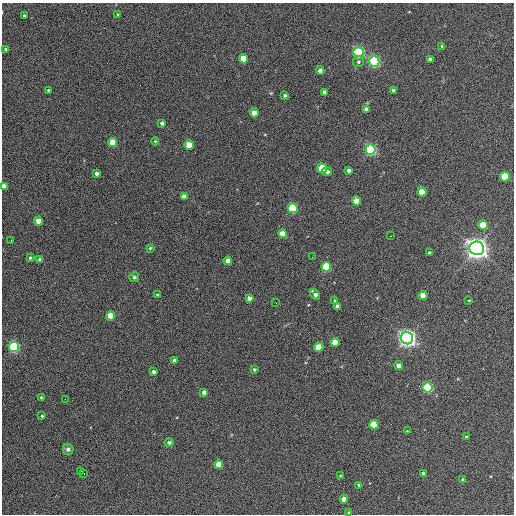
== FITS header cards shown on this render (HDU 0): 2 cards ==
NAXIS1  =                  512 / Axis length
NAXIS2  =                  512 / Axis length

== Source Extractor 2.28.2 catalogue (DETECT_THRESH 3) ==
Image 512 x 512 px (HDU 0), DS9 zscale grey, 1 PNG px = 1 image px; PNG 516 x 516 px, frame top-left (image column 1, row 512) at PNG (2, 3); each listed source drawn as its Kron ellipse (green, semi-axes under 4 px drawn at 4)
Background 343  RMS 20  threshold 60.9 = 3 sigma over >= 5 px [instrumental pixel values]
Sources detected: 81; all 81 listed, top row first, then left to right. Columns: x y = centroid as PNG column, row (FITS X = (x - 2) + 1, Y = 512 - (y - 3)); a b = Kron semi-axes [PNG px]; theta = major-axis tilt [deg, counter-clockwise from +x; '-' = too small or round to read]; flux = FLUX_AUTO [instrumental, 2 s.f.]
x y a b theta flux
117 14 4 3 - 9.8e+02
24 16 3 3 - 2.7e+03
442 46 4 4 - 1.7e+03
6 49 4 3 - 3.8e+03
359 52 5 5 - 2.6e+05
243 59 4 4 - 2.7e+04
430 59 4 4 - 4.5e+03
358 62 6 5 - 2.8e+03
374 62 5 5 - 3.3e+05
320 70 4 4 - 7.0e+03
48 90 3 3 - 1.6e+03
393 90 4 4 - 3.7e+03
324 92 4 4 - 5.2e+03
285 95 4 3 - 2.3e+03
366 109 4 4 - 4.8e+03
254 113 4 4 - 1.9e+04
162 123 4 4 - 3.0e+03
155 141 4 4 - 1.6e+03
113 142 4 4 - 4.1e+04
189 145 5 4 - 3.6e+04
370 150 5 5 - 3.0e+05
322 168 5 4 - 5.7e+04
349 170 4 4 - 4.3e+03
327 172 5 4 - 3.3e+03
96 173 3 3 - 4.0e+03
505 177 5 4 - 6.8e+04
4 186 4 4 - 1.1e+04
422 192 4 4 - 3.4e+04
184 196 4 4 - 8.6e+03
356 201 4 4 - 2.5e+04
293 208 5 5 - 1.1e+05
38 221 4 4 - 1.9e+04
483 225 4 4 - 4.4e+04
283 234 4 4 - 2.1e+04
391 236 2 2 - 9.1e+02
11 240 3 2 - 1.2e+03
150 248 3 3 - 1.3e+03
477 248 7 6 - 1.4e+06
429 253 3 3 - 3.2e+03
312 257 2 2 - 7.3e+02
30 258 4 3 - 1.9e+03
40 260 4 4 - 5.9e+03
228 261 4 4 - 1.4e+04
326 267 5 5 - 1.1e+05
134 277 5 5 - 2.4e+03
315 294 6 4 -47 5.5e+03
158 295 4 3 - 3.0e+03
423 296 4 4 - 2.8e+04
249 298 4 4 - 5.9e+03
469 300 3 2 - 8.5e+02
335 301 4 3 - 1.8e+03
276 303 2 2 - 8.1e+02
337 306 4 4 - 5.6e+03
110 316 4 4 - 4.0e+04
407 338 6 6 - 9.1e+05
335 342 4 4 - 3.0e+04
14 347 5 5 - 2.5e+05
319 347 4 4 - 3.8e+04
174 361 4 4 - 5.3e+03
399 365 4 4 - 1.0e+04
254 369 4 4 - 2.0e+03
154 372 4 4 - 4.3e+03
428 388 5 5 - 1.8e+05
204 392 4 4 - 5.4e+03
41 397 3 3 - 2.0e+03
65 399 2 2 - 5.8e+02
42 416 3 3 - 1.6e+03
374 425 5 4 - 4.5e+04
407 431 3 3 - 9.5e+02
466 437 4 3 - 1.2e+03
169 442 4 4 - 3.4e+03
68 449 5 5 - 4.9e+03
219 465 4 4 - 2.6e+04
80 471 3 2 - 3.0e+03
423 473 4 4 - 2.5e+03
84 474 3 2 - 4.6e+03
340 476 4 3 - 1.4e+03
463 480 4 4 - 3.4e+03
359 485 4 3 - 3.4e+03
344 499 4 4 - 1.3e+04
349 513 4 3 - 4.3e+03
At the frame edge (FLAGS 8, measured only in part): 2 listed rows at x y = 4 186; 349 513